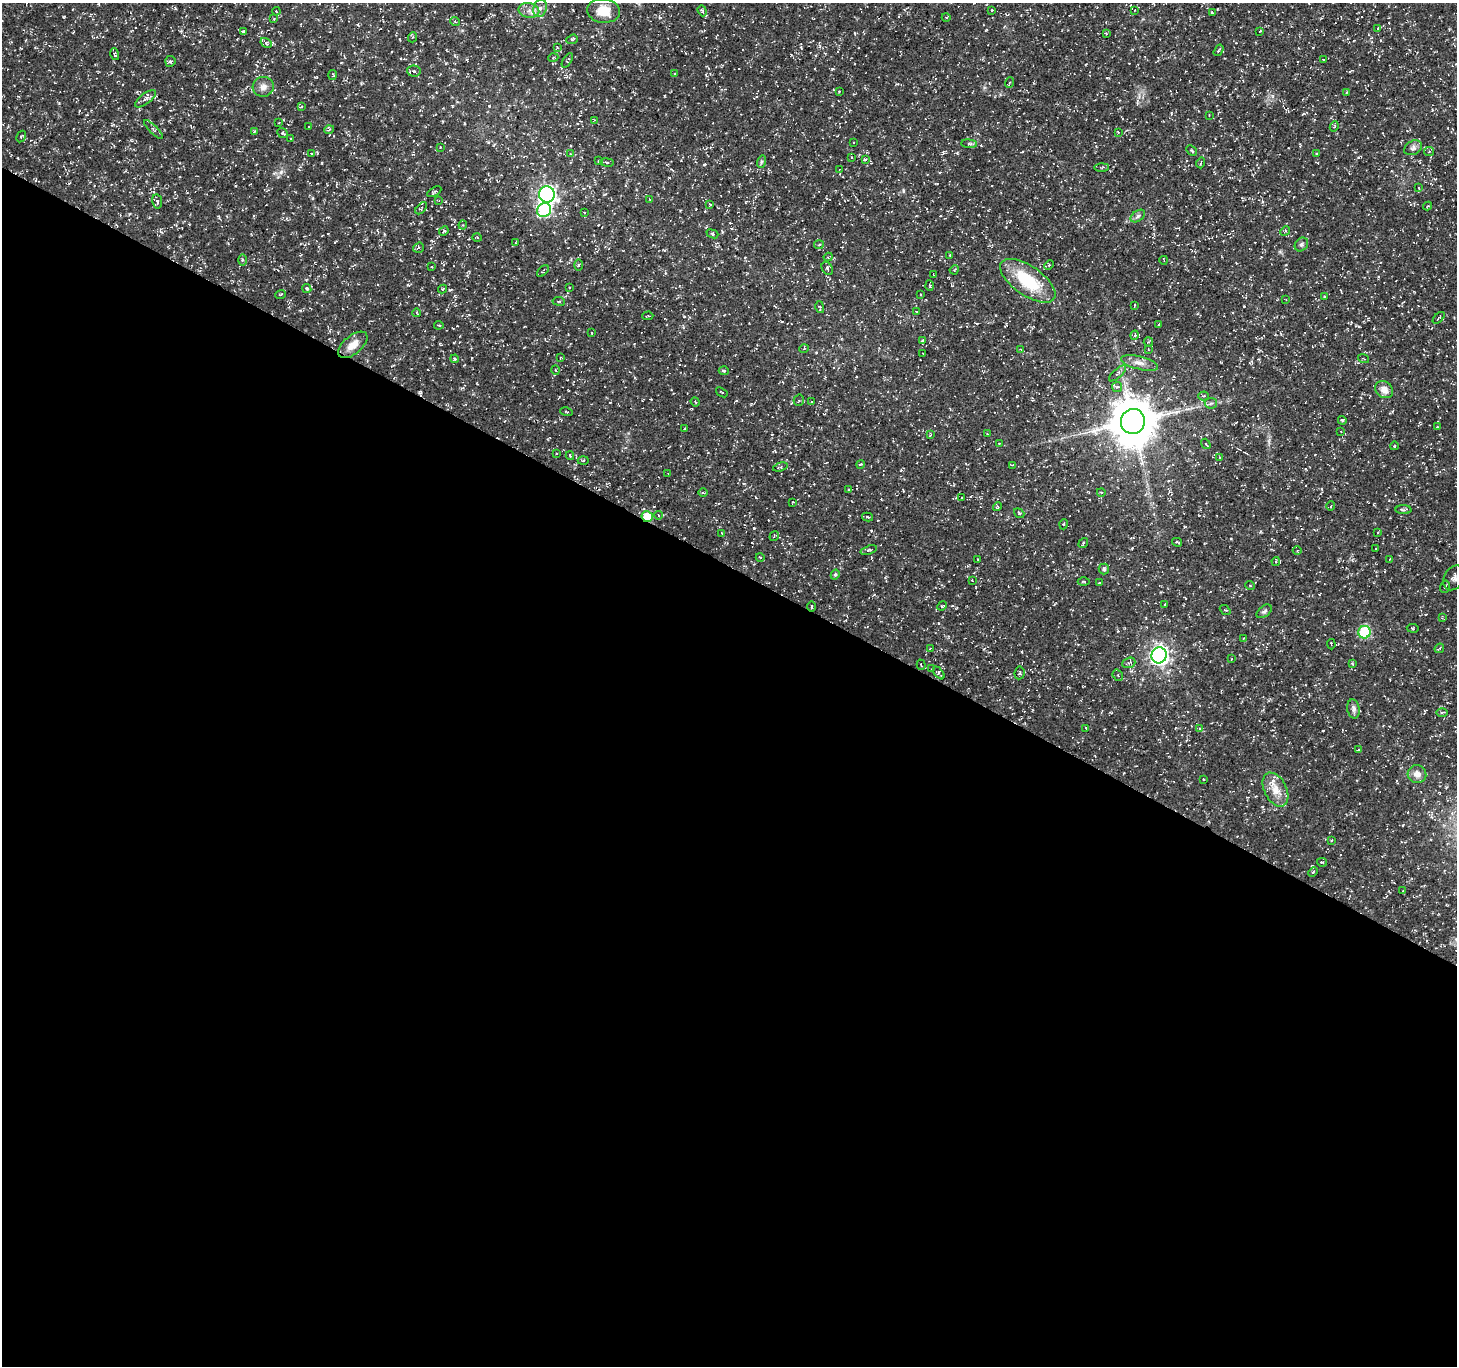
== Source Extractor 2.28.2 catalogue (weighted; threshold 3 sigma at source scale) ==
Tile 14 of 4 x 4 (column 2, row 4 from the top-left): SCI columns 1461-2915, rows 196-1559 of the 5834 x 5916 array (HDU 1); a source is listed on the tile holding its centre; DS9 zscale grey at full resolution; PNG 1459 x 1368 px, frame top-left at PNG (2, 3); each listed source drawn as its Kron ellipse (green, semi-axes under 4 px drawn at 4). Shown black and unused: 59% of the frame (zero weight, under 3 of 5 exposures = <1% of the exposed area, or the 3 px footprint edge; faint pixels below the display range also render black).
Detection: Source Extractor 2.28.2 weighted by HDU 2 'WHT'; one run over the whole footprint, this tile lists its part. Background 0.0184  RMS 0.002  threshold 0.00894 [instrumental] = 3 sigma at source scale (4.5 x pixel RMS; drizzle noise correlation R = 1.50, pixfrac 1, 0.0396/0.0396 arcsec/px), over >= 5 px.
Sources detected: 238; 13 cosmic-ray / hot-pixel residue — neither listed nor drawn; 3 inside a brighter listed object's ellipse — not listed separately; the other 222 listed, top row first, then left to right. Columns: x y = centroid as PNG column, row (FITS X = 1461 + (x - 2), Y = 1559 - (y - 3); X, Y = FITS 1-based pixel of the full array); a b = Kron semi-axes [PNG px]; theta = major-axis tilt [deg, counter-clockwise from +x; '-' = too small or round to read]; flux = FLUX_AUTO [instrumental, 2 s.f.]
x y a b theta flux
540 8 9 6 72 0.87
529 10 10 7 -12 1.2
992 10 3 2 - 0.15
1134 10 4 3 - 0.19
276 11 4 3 - 0.16
603 11 16 12 -6 4.6
702 11 6 4 -69 0.27
1212 13 3 2 - 0.21
946 17 4 3 - 0.18
274 19 3 3 - 0.18
455 22 5 3 - 0.17
1378 28 3 2 - 0.12
1260 31 3 2 - 0.12
244 32 4 3 - 0.42
1106 34 3 3 - 0.16
413 37 5 3 - 0.21
572 39 6 4 20 0.29
266 43 6 4 -30 0.29
557 47 4 3 - 0.15
1219 50 6 3 58 0.3
115 54 6 4 -75 0.28
553 58 5 3 - 0.19
1323 59 3 2 - 0.15
567 60 8 4 58 0.32
170 61 5 5 - 0.37
414 71 6 5 - 0.57
675 74 4 2 - 0.18
333 75 5 3 - 0.19
1009 83 5 3 - 0.23
263 87 10 10 - 1.2
839 91 3 3 - 0.14
1347 92 4 3 - 0.15
145 99 12 5 38 0.74
301 107 4 2 - 0.15
1209 115 2 2 - 0.11
594 120 4 2 - 0.18
279 123 4 2 - 0.15
1334 126 5 4 - 0.29
309 127 2 2 - 0.12
154 130 12 4 -45 0.47
329 130 5 3 - 0.19
254 132 3 2 - 0.3
1118 132 3 3 - 0.14
283 133 6 4 -40 0.24
21 137 6 3 60 0.17
291 139 3 2 - 0.16
854 142 2 2 - 0.15
969 144 8 4 -6 0.35
440 147 3 2 - 0.13
1413 148 9 6 29 0.64
1191 150 6 3 -42 0.33
1429 152 5 4 - 0.27
311 153 3 2 - 0.13
570 154 3 3 - 0.16
1317 154 3 3 - 0.24
851 157 3 2 - 0.14
865 159 4 3 - 0.23
598 161 2 2 - 0.16
607 162 7 3 -10 0.28
761 162 6 4 72 0.3
1201 163 5 2 - 0.16
1102 167 7 3 0 0.27
840 169 3 2 - 0.13
1419 188 4 2 - 0.14
434 192 8 3 31 0.27
547 194 8 8 - 68
650 199 3 2 - 0.15
439 200 4 3 - 0.16
157 201 7 5 -79 0.4
710 204 4 4 - 0.17
1428 206 4 3 - 0.17
421 208 7 2 45 0.22
544 210 7 6 - 16
584 212 3 2 - 0.12
1138 216 8 5 36 0.48
463 225 4 4 - 0.22
444 231 5 4 - 0.35
1285 231 5 4 - 0.29
712 234 6 4 -21 0.27
477 238 4 3 - 0.19
516 242 3 2 - 0.14
819 245 5 3 - 0.21
1301 245 7 6 - 0.5
418 248 5 5 - 0.41
950 255 4 3 - 0.19
828 257 4 3 - 0.26
242 260 5 4 - 0.27
1164 260 4 2 - 0.18
578 265 5 3 - 0.24
1049 265 5 3 - 0.21
432 267 3 2 - 0.13
827 268 7 5 -60 0.39
954 270 5 3 - 0.19
543 271 7 3 44 0.33
933 274 3 2 - 0.13
1028 281 32 14 -35 10
930 286 5 2 - 0.21
569 287 3 2 - 0.18
307 289 5 4 - 0.47
443 289 4 3 - 0.28
281 294 5 2 - 0.17
920 294 3 2 - 0.16
1324 296 3 2 - 0.14
1286 300 4 2 - 0.13
559 301 6 3 -7 0.21
1134 305 4 2 - 0.16
820 307 6 3 -75 0.24
916 311 3 2 - 0.13
417 313 4 2 - 0.16
648 316 6 2 4 0.16
1439 318 7 2 45 0.19
1159 324 3 2 - 0.16
439 325 4 2 - 0.18
591 333 3 2 - 0.16
1135 335 5 3 - 0.21
922 341 4 3 - 0.22
1148 342 5 4 - 0.24
353 345 17 9 40 2.5
804 349 5 3 - 0.16
1021 349 3 2 - 0.14
1148 349 3 2 - 0.14
923 354 3 2 - 0.11
560 358 4 2 - 0.16
455 359 4 3 - 0.19
1364 359 6 2 -20 0.16
1139 363 19 6 -14 1.4
555 370 4 3 - 0.16
724 371 5 4 - 0.3
1118 373 11 4 42 0.55
1117 387 5 5 - 0.41
1384 390 9 8 - 1.5
722 392 6 2 -36 0.14
1203 396 5 4 - 0.26
799 400 6 5 - 0.34
695 402 5 4 - 0.21
812 402 3 2 - 0.18
1211 403 6 5 - 0.4
566 412 6 2 -13 0.18
1342 420 4 3 - 0.19
1133 421 12 12 - 850
1437 427 3 2 - 0.14
684 429 3 3 - 0.19
1341 431 3 3 - 0.13
987 434 3 3 - 0.1
930 435 4 3 - 0.18
999 443 3 2 - 0.11
1206 444 5 3 - 0.18
1394 446 4 2 - 0.13
557 453 3 3 - 0.16
570 456 4 3 - 0.18
1220 457 4 3 - 0.15
583 460 5 3 - 0.18
860 464 4 3 - 0.19
1012 465 4 4 - 0.19
780 467 7 4 16 0.33
668 474 3 2 - 0.13
849 490 4 3 - 0.23
1101 492 4 3 - 0.19
703 493 4 3 - 0.2
961 498 2 2 - 0.15
793 502 3 2 - 0.14
1331 506 5 3 - 0.2
997 507 5 4 - 0.3
1403 510 8 4 -1 0.36
1019 513 6 3 -37 0.21
658 515 4 3 - 0.15
647 517 5 5 - 4.7
867 517 6 3 -14 0.2
1064 524 5 3 - 0.2
1378 532 3 2 - 0.14
722 533 3 3 - 0.19
774 536 5 2 - 0.17
1177 542 5 3 - 0.25
1083 543 5 3 - 0.2
1376 549 3 2 - 0.14
869 550 8 4 18 0.31
1297 550 4 3 - 0.2
760 557 4 3 - 0.15
978 559 2 2 - 0.15
1390 559 3 2 - 0.15
1276 561 4 3 - 0.42
1104 569 5 5 - 0.32
835 575 5 4 - 0.37
1454 578 13 9 61 0.99
972 580 3 2 - 0.13
1084 581 6 3 0 0.24
1099 583 3 2 - 0.13
1250 585 5 3 - 0.19
1445 587 6 5 - 0.33
1165 604 3 2 - 0.16
942 606 5 4 - 0.19
812 607 5 2 - 0.23
1225 610 6 4 -40 0.23
1264 611 9 5 37 0.46
1442 618 3 3 - 0.17
1413 628 6 3 -9 0.2
1364 632 6 6 - 14
1243 638 3 3 - 0.16
1331 644 5 2 - 0.18
1439 648 5 3 - 0.21
930 649 4 3 - 0.21
1159 655 8 7 - 80
1231 659 4 2 - 0.13
1129 663 7 5 20 0.41
1352 663 4 3 - 0.18
921 665 5 2 - 0.18
932 669 3 2 - 0.2
939 673 7 3 -49 0.47
1019 673 6 5 - 0.33
1118 675 6 5 - 0.34
1353 709 10 6 -80 0.68
1442 712 5 3 - 0.25
1086 728 3 2 - 0.18
1200 728 4 4 - 0.24
1358 750 3 2 - 0.11
1417 774 9 9 - 1.4
1203 779 2 2 - 0.16
1275 790 18 11 -63 2.7
1332 840 3 2 - 0.14
1322 862 5 4 - 0.23
1313 872 5 3 - 0.2
1403 891 3 3 - 0.21
Overlapping masked pixels (flux is a lower limit): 2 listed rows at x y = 1133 421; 647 517
Isophote crosses this tile's border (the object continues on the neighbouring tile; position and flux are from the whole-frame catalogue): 2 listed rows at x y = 1454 578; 1445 587
Unlisted compact peaks at least as high as the median listed source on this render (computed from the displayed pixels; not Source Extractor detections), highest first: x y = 281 172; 63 17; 832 69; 1244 306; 903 191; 489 106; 684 316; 704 165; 1403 825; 1446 787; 315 77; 664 96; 1231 539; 1171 113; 129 214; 446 63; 452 106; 1358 157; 791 55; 1260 532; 472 358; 1323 731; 361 83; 1107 78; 1280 251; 161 232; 181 31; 1359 326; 855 33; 488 142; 722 232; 664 250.